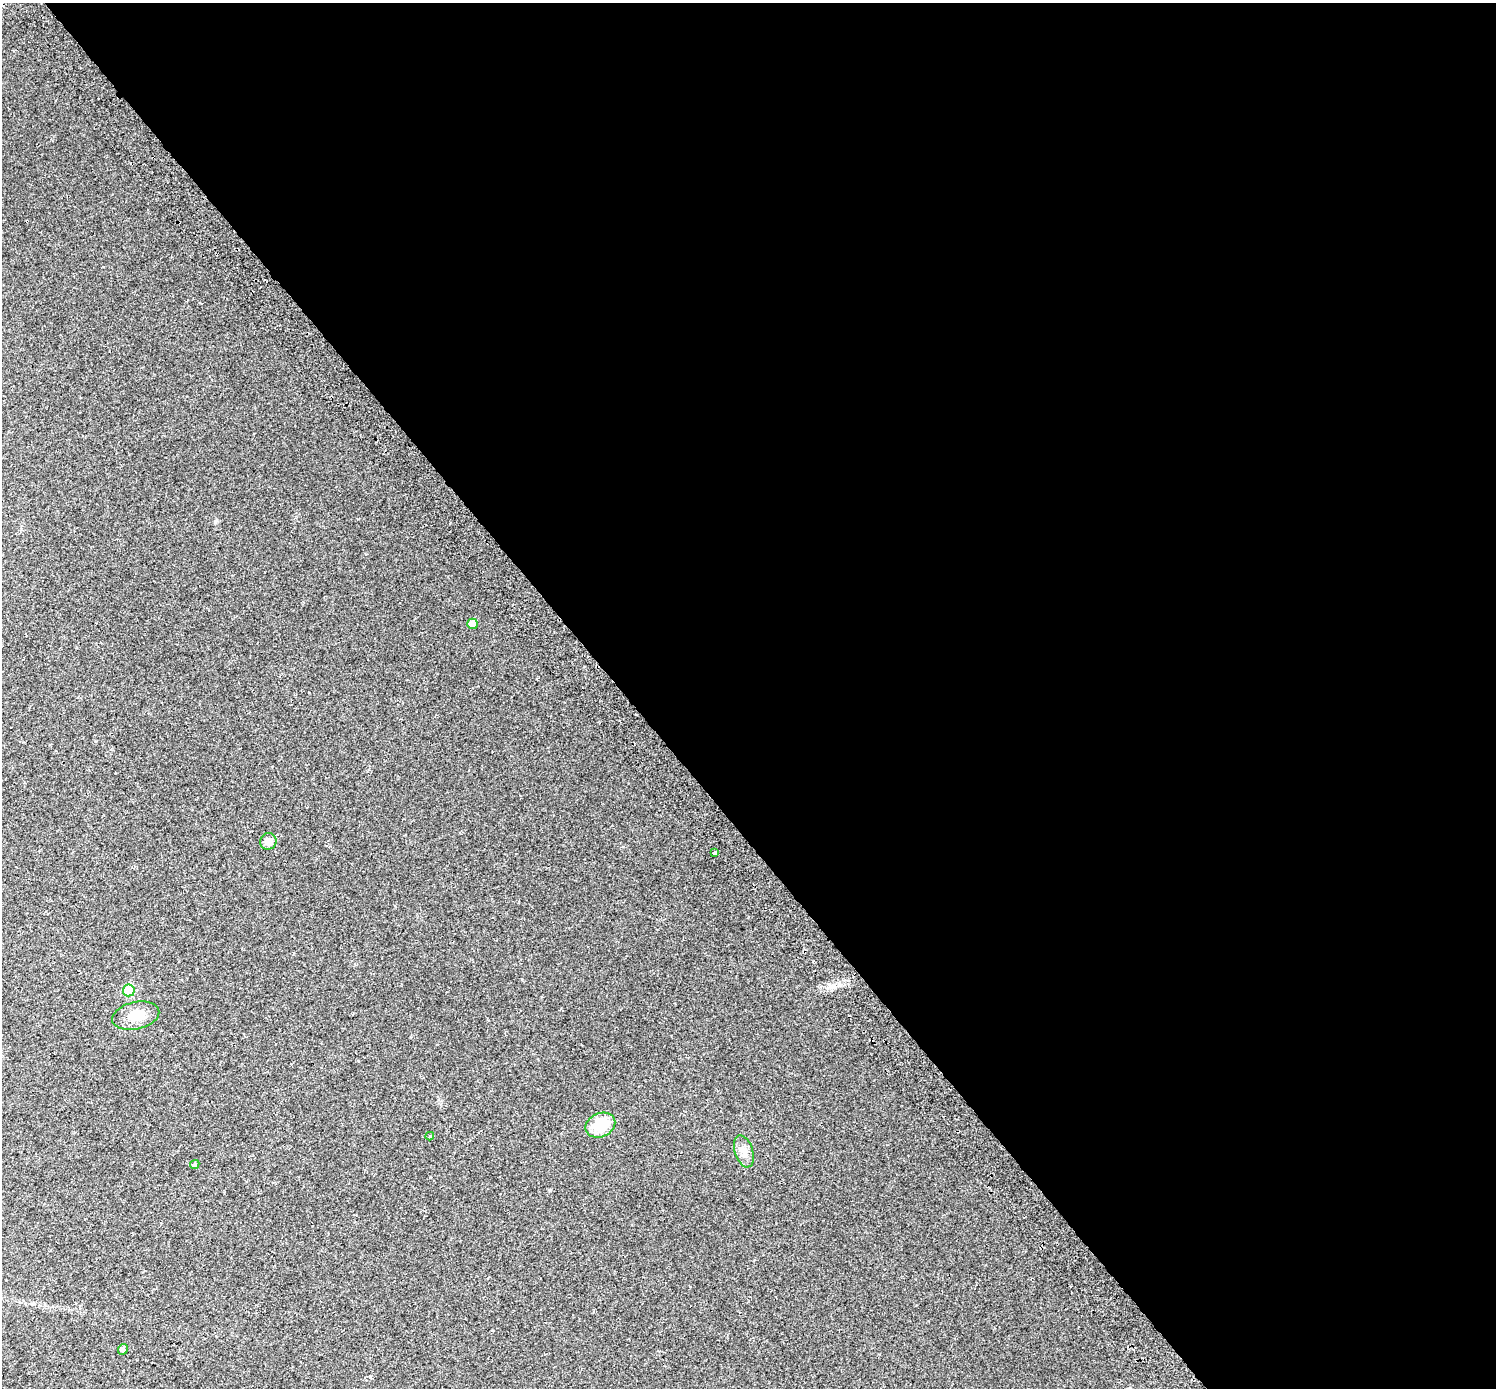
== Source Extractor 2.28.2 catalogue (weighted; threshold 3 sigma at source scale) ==
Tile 8 of 4 x 4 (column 4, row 2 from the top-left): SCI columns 4546-6039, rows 2993-4378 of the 6105 x 6047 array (HDU 1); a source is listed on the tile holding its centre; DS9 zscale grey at full resolution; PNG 1498 x 1390 px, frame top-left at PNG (2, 3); each listed source drawn as its Kron ellipse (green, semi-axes under 4 px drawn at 4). Shown black and unused: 58% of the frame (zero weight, under 2 of 3 exposures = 4% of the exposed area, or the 3 px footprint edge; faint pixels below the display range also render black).
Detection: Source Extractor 2.28.2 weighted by HDU 2 'WHT'; one run over the whole footprint, this tile lists its part. Background 0.0303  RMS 0.01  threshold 0.047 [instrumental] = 3 sigma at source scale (4.5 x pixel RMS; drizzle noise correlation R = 1.50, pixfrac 1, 0.0396/0.0396 arcsec/px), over >= 5 px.
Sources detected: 10; all 10 listed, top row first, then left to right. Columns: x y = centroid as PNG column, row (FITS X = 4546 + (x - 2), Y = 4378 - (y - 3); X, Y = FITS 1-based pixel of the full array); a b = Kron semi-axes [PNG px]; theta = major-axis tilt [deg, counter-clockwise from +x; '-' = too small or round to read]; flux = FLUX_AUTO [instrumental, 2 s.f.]
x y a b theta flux
472 624 5 5 - 8.9
268 841 8 8 - 7.7
714 852 3 3 - 7
129 990 6 6 - 53
136 1016 24 13 12 16
600 1125 15 12 24 28
430 1136 4 4 - 0.87
744 1151 16 9 -72 7.3
195 1164 5 4 - 1.6
123 1349 5 5 - 3.1
Unlisted compact peaks at least as high as the median listed source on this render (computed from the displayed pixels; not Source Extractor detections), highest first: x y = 215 521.